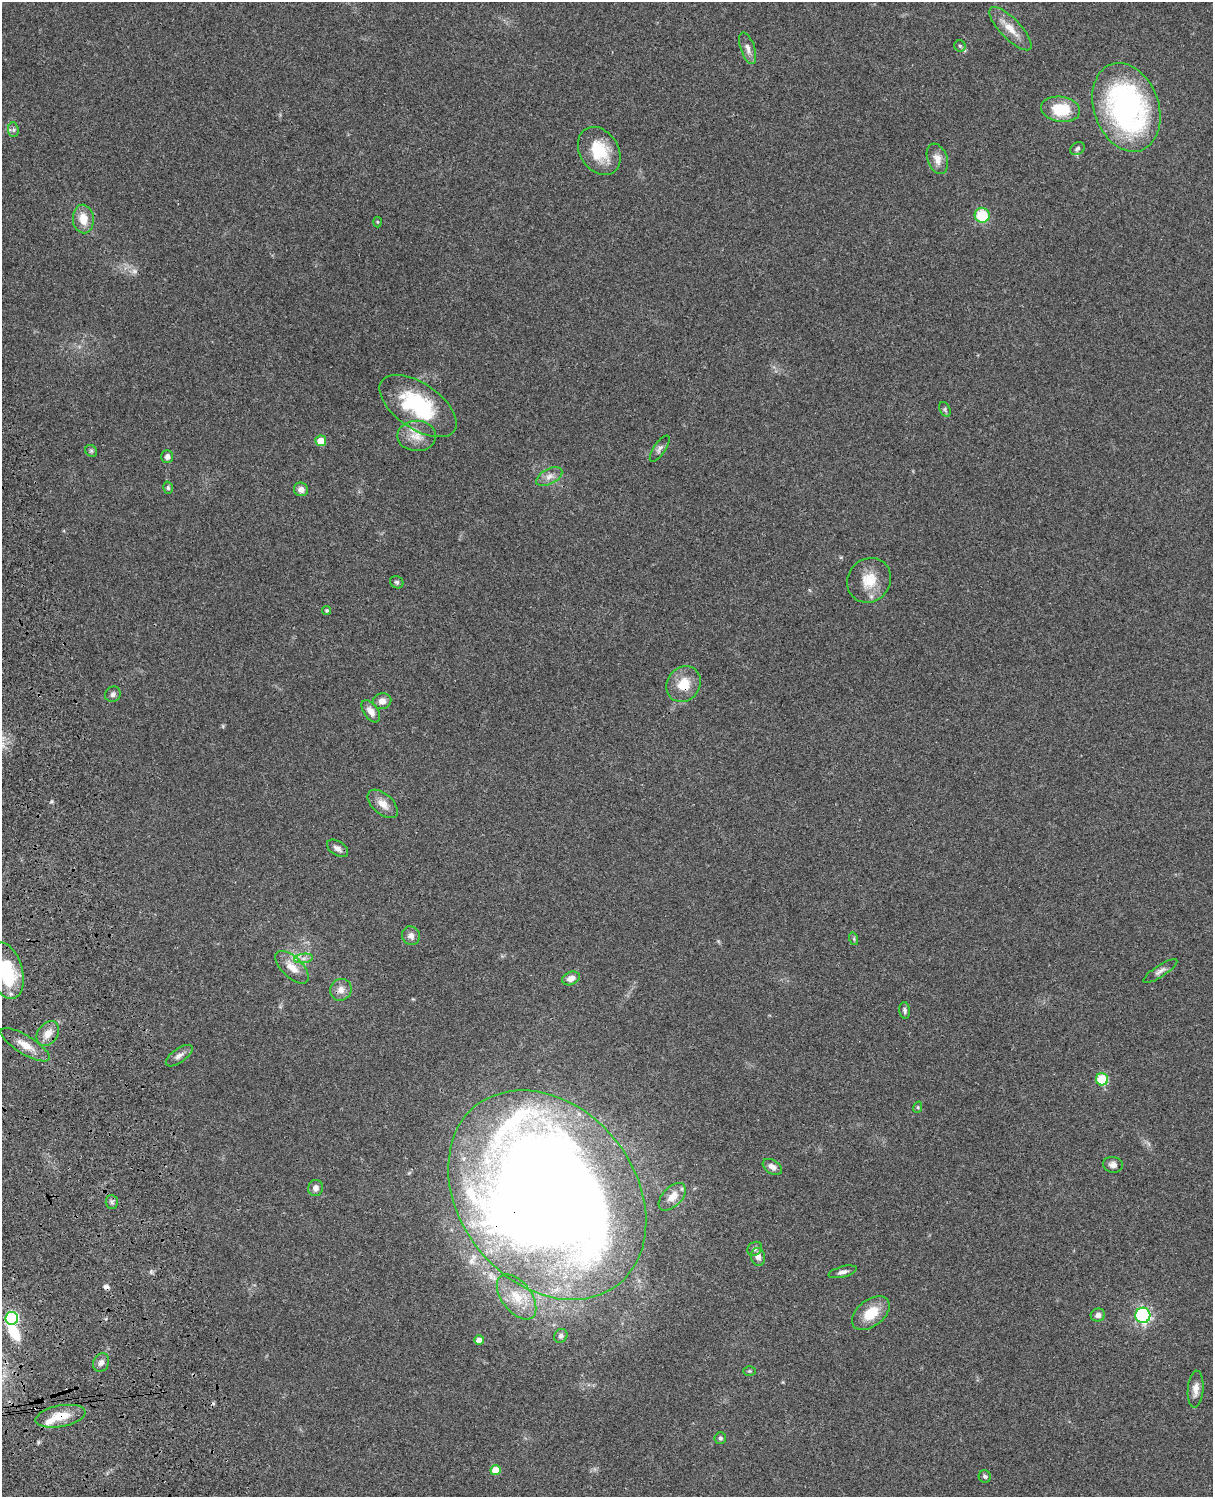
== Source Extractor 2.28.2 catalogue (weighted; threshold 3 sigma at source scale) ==
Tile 7 of 4 x 3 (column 3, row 2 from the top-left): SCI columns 2545-3755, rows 1777-3271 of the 5088 x 4934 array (HDU 1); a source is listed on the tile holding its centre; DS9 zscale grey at full resolution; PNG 1215 x 1499 px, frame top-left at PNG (2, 2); each listed source drawn as its Kron ellipse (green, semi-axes under 4 px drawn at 4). Shown black and unused: <1% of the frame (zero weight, under 3 of 4 exposures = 6% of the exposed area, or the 3 px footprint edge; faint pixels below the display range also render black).
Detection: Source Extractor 2.28.2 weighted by HDU 2 'WHT'; one run over the whole footprint, this tile lists its part. Background 0.0873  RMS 0.0063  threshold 0.0284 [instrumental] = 3 sigma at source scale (4.5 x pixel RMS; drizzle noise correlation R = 1.50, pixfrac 1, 0.05/0.05 arcsec/px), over >= 5 px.
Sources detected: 74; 1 too faint to see at this stretch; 1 inside a brighter object's white glare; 1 cosmic-ray / hot-pixel residue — neither listed nor drawn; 3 inside a brighter listed object's ellipse — not listed separately; the other 68 listed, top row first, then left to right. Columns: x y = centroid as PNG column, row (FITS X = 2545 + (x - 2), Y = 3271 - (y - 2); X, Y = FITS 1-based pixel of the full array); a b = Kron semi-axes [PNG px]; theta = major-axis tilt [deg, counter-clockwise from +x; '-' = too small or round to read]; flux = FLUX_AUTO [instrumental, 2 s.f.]
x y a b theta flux
1010 29 28 10 -46 9.4
960 46 6 5 - 1.1
748 48 16 7 -71 4.1
1126 107 45 32 -70 160
1061 109 19 12 -9 21
13 130 7 5 -85 1.4
1077 149 8 5 33 1.6
599 151 26 19 -57 23
937 159 16 10 -70 5.6
982 215 7 7 - 23
83 219 14 10 -85 9
377 222 5 3 - 0.61
418 406 44 22 -35 55
945 409 8 5 -64 1.2
417 436 19 15 -1 9.1
321 441 5 5 - 9.6
660 449 15 6 56 2.4
91 451 6 5 - 1.1
167 456 6 6 - 2.4
549 477 14 7 29 4.3
168 488 6 4 -74 1.1
301 489 7 6 - 3
869 580 23 21 50 15
397 582 7 6 - 1.3
327 610 4 4 - 0.86
684 684 19 16 55 13
113 694 8 7 - 1.9
382 701 9 8 - 4
371 711 12 7 -55 4.5
383 804 18 10 -41 6
338 848 12 7 -34 3.2
411 936 9 9 - 3
854 939 6 4 -72 0.84
303 958 9 4 8 2.2
292 967 21 10 -44 8.9
6 971 29 16 -75 45
1160 971 20 5 33 2.9
571 978 9 6 24 4.6
341 990 11 10 - 4.4
905 1010 8 5 -84 1.5
48 1033 13 10 53 6.9
25 1045 28 9 -31 8.8
179 1056 15 7 35 3.4
1102 1079 6 6 - 31
918 1107 6 3 72 0.7
1113 1165 10 8 -11 3
772 1167 10 6 -32 3.4
316 1188 8 7 - 3.1
547 1195 114 88 -51 1300
672 1197 17 9 46 6.7
112 1202 7 6 - 1.6
755 1249 8 6 38 1.7
758 1257 9 7 -83 3.5
843 1272 14 5 14 2.5
516 1297 26 14 -52 14
871 1313 21 13 38 15
1098 1315 7 6 - 2.7
1143 1315 8 7 - 110
12 1318 6 6 - 93
561 1336 7 6 - 1.7
479 1340 5 5 - 4.7
101 1362 9 7 63 3
749 1371 6 5 - 0.85
1196 1389 18 8 85 5.1
60 1416 25 10 11 13
720 1438 6 5 - 1.2
495 1470 5 5 - 10
985 1476 6 6 - 1.3
Overlapping masked pixels (flux is a lower limit): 3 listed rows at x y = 684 684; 547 1195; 60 1416
Isophote crosses this tile's border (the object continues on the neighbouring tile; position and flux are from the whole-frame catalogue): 1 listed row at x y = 6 971